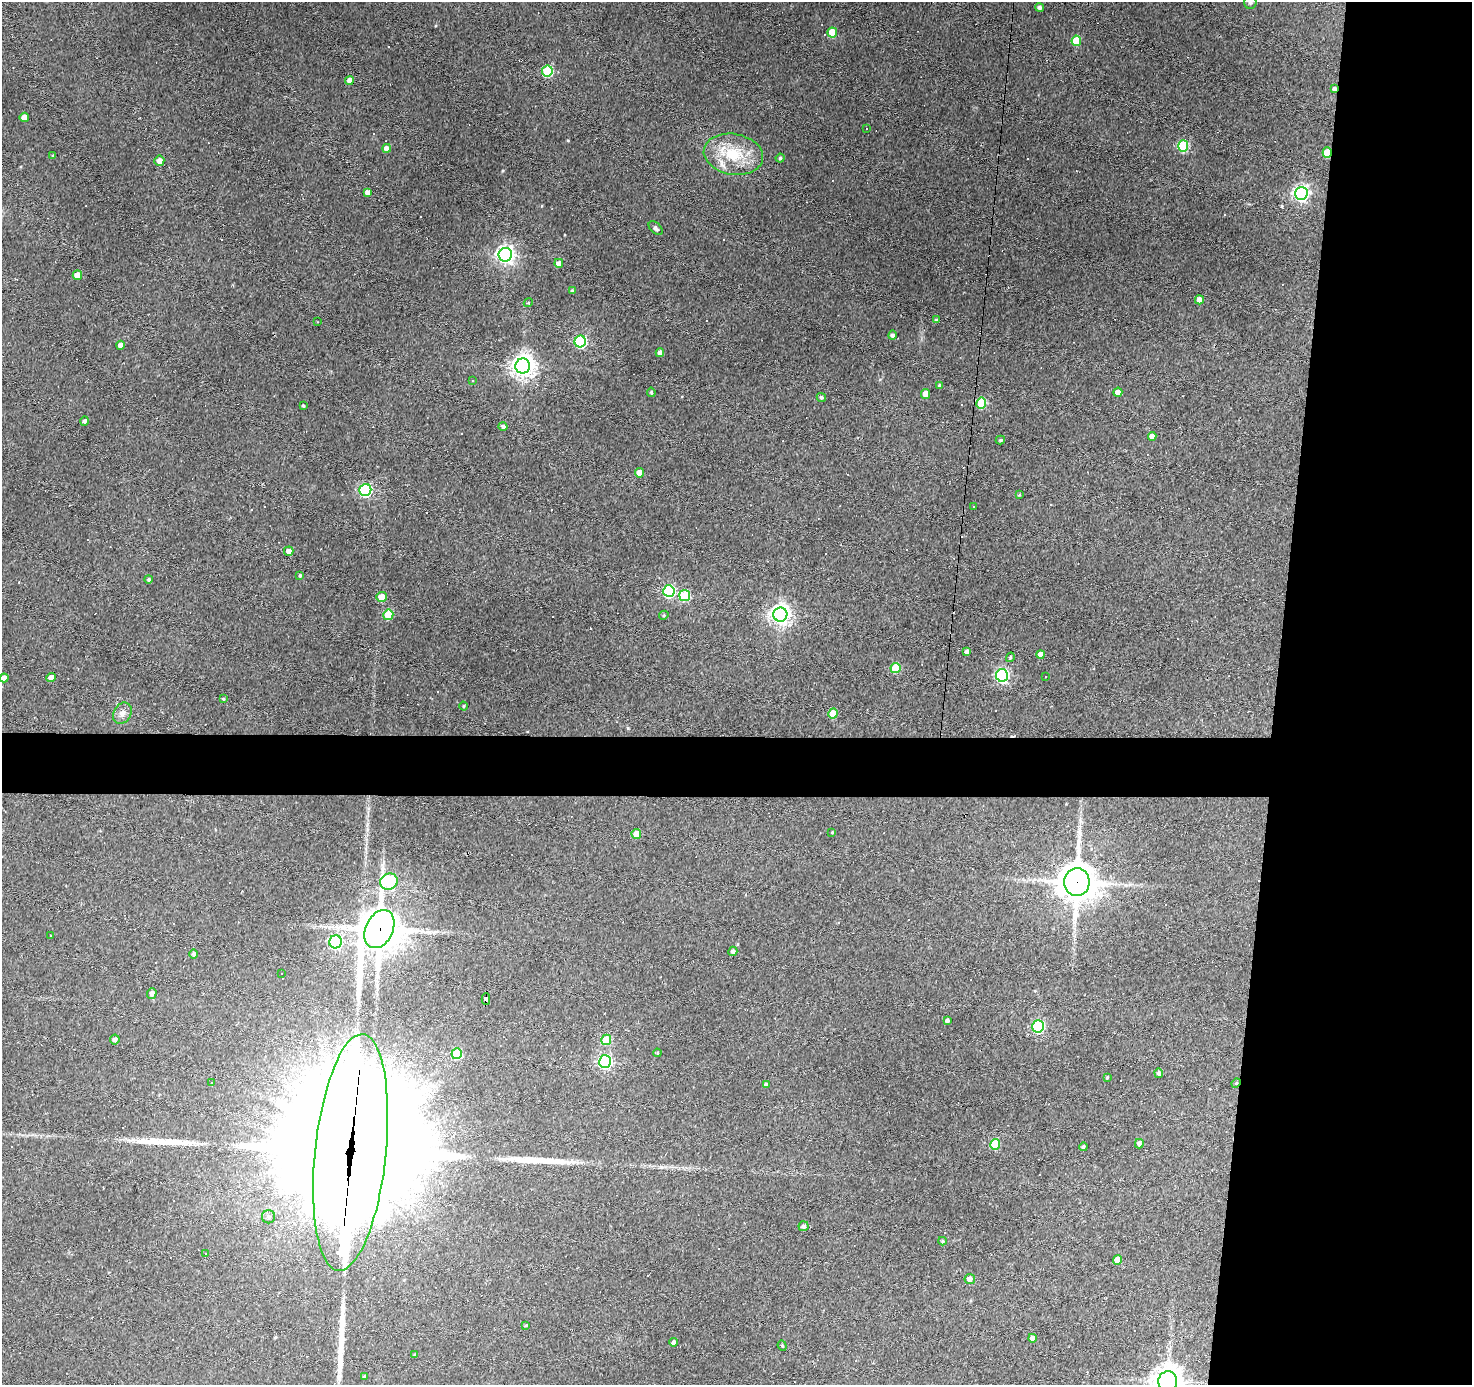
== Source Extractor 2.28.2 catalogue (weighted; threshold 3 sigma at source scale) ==
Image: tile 6 of 3 x 3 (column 3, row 2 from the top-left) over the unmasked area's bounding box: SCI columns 2942-4411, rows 1572-2954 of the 4411 x 4436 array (HDU 1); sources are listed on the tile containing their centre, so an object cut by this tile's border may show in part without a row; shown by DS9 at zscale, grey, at full resolution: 1 PNG px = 1 image px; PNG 1474 x 1387 px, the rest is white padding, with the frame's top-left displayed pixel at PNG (2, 2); every listed detection drawn as its Kron ellipse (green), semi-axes under 4 PNG px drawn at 4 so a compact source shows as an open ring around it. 17% of this frame is shown black and not used: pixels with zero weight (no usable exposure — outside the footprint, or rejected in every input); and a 3 px margin inside the footprint's outer edge (the drizzle kernel's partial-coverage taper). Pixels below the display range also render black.
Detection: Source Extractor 2.28.2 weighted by HDU 2 'WHT'; one run over the whole footprint, this tile lists its part. Background 0.112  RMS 0.0086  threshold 0.0389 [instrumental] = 3 sigma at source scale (4.5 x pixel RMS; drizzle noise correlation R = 1.50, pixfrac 1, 0.05/0.05 arcsec/px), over >= 5 px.
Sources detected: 144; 31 cosmic-ray / hot-pixel residue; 3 long thin detections or spike segments (spike, bleed or trail) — neither listed nor drawn; the other 110 listed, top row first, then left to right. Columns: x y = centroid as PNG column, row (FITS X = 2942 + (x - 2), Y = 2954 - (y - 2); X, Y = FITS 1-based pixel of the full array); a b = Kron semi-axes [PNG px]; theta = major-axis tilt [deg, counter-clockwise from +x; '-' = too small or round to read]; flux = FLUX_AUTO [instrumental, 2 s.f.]
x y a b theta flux
1250 3 6 6 - 1.9
1039 7 4 4 - 2.4
832 32 5 4 - 17
1076 41 5 5 - 20
547 71 5 5 - 49
349 80 4 4 - 5.2
1334 89 4 3 - 2.5
24 117 5 4 - 8.9
867 129 3 3 - 0.94
1183 146 5 5 - 58
387 148 4 4 - 5.6
1327 153 5 4 - 15
733 154 30 20 -10 35
53 156 4 3 - 1.1
780 158 4 4 - 1.2
159 161 5 5 - 5.6
368 192 4 4 - 3.8
1301 193 6 6 - 250
656 228 8 5 -45 2.6
505 255 7 6 - 360
559 263 4 4 - 5.3
77 275 5 4 - 12
572 291 4 3 - 1.3
1199 300 4 4 - 6
528 303 4 3 - 0.78
936 320 4 4 - 1.3
317 322 3 2 - 0.58
892 335 5 4 - 2.2
580 342 6 5 - 97
120 345 4 4 - 4.2
660 352 4 4 - 3.2
523 366 7 7 - 680
473 380 3 3 - 2.1
939 385 4 3 - 0.79
651 392 4 3 - 1.3
1118 392 4 4 - 6.1
925 394 5 4 - 9.2
821 397 5 4 - 1.6
981 403 5 5 - 37
303 406 4 3 - 1.1
85 421 5 4 - 2.1
503 426 4 4 - 2.4
1152 436 4 4 - 5.4
1000 440 4 3 - 1.4
639 473 4 4 - 7
365 490 6 6 - 140
1019 495 3 3 - 0.79
973 506 3 2 - 0.77
289 551 4 4 - 6.2
300 575 4 3 - 1.2
149 579 4 4 - 1.5
669 591 6 5 - 85
685 596 5 5 - 55
381 597 5 5 - 9.5
388 615 5 5 - 28
664 615 5 4 - 0.88
780 615 7 7 - 470
967 652 4 4 - 3
1040 654 4 4 - 6.4
1010 657 5 4 - 1.3
895 668 5 5 - 26
1002 675 6 6 - 170
1045 677 3 2 - 0.71
4 678 4 4 - 4.3
51 678 4 4 - 6.1
223 699 4 3 - 1.1
464 706 4 3 - 0.67
122 713 11 8 59 4.7
833 714 5 5 - 24
832 832 4 3 - 0.73
636 834 5 4 - 11
389 882 9 8 - 71
1077 882 14 12 85 1700
379 929 20 14 65 2500
50 935 3 2 - 1.1
336 942 6 6 - 130
733 951 4 4 - 2.9
194 954 4 4 - 2.2
282 974 3 3 - 1.1
152 993 5 4 - 3.7
486 999 6 4 -90 58
947 1021 4 3 - 2.4
1038 1026 6 6 - 110
115 1040 5 5 - 2.6
606 1040 5 5 - 25
657 1053 4 4 - 0.88
457 1054 5 5 - 46
605 1062 6 6 - 160
1159 1073 4 4 - 2.4
1107 1077 4 3 - 0.85
212 1083 3 2 - 0.83
1236 1083 5 4 - 0.96
766 1085 4 4 - 2.4
995 1144 5 5 - 29
1139 1144 5 4 - 2.6
1083 1147 4 3 - 1.6
351 1152 119 35 84 68000
269 1217 6 6 - 2.1
803 1226 5 5 - 2.4
942 1241 4 3 - 1.2
206 1253 4 3 - 0.87
1117 1260 5 4 - 7.3
970 1279 5 5 - 4.7
526 1325 4 3 - 0.91
1033 1338 4 4 - 4.4
674 1342 4 4 - 2.8
782 1346 5 4 - 0.93
415 1355 3 3 - 0.94
364 1377 4 3 - 1.1
1168 1381 10 9 - 1100
Overlapping masked pixels (flux is a lower limit): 7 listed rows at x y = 1334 89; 1327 153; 1077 882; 379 929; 486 999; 1236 1083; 351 1152
Isophote crosses this tile's border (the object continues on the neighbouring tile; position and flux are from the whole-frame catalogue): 2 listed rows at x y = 1250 3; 1168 1381